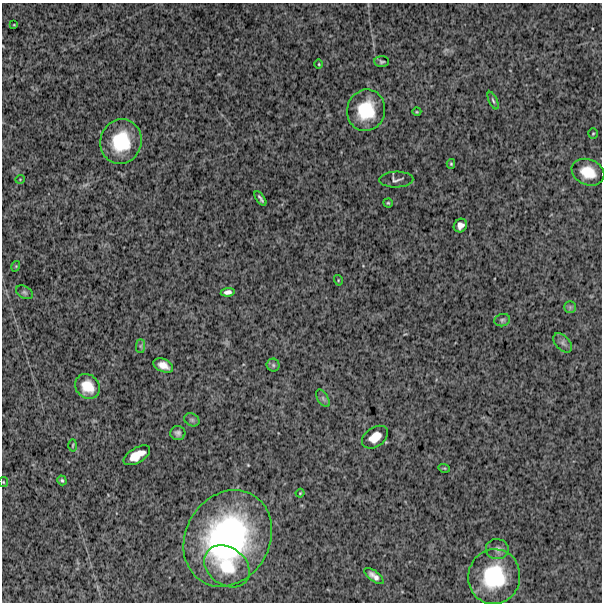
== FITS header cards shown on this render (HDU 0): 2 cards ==
NAXIS1  =                  600
NAXIS2  =                  600

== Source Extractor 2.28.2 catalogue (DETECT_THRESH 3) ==
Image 600 x 600 px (HDU 0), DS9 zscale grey, 1 PNG px = 1 image px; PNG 604 x 604 px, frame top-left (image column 1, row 600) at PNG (2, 3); each listed source drawn as its Kron ellipse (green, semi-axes under 4 px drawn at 4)
Background 1280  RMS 260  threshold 767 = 3 sigma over >= 5 px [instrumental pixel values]
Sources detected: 41; all 41 listed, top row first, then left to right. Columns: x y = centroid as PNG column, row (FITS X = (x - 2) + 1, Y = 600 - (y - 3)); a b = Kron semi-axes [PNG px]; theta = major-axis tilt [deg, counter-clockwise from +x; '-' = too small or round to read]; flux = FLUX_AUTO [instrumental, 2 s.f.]
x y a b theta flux
14 25 3 2 - 1.1e+04
382 62 7 5 -2 3.2e+04
319 64 4 3 - 1.5e+04
493 101 9 4 -66 3.3e+04
366 110 21 19 74 6.9e+05
417 112 4 3 - 1.4e+04
593 133 5 4 - 2.0e+04
121 142 22 20 76 8.5e+05
451 164 5 4 - 2.2e+04
588 172 17 12 -23 3.6e+05
20 179 5 3 - 1.3e+04
396 180 17 8 1 6.5e+04
260 198 8 3 -55 3.6e+04
388 203 4 4 - 2.0e+04
460 225 7 6 - 9.2e+04
16 266 5 3 - 1.4e+04
338 280 5 3 - 1.7e+04
24 292 9 6 -29 3.7e+04
228 292 7 4 8 6.6e+04
570 307 6 6 - 3.7e+04
502 320 8 6 17 3.9e+04
563 343 11 7 -47 6.6e+04
140 346 7 4 90 3.5e+04
163 365 10 6 -24 1.4e+05
273 365 6 6 - 3.6e+04
88 386 13 11 -45 3.0e+05
323 398 10 5 -57 4.8e+04
192 420 8 6 -27 4.1e+04
178 433 7 7 - 5.7e+04
375 437 14 9 36 2.1e+05
73 445 6 3 88 1.7e+04
137 455 15 7 31 2.5e+05
444 468 6 3 -17 1.8e+04
62 480 5 4 - 2.9e+04
3 482 5 4 - 1.8e+04
300 493 4 4 - 1.5e+04
228 538 50 42 59 4.4e+06
497 549 11 10 - 8.5e+04
227 566 25 18 -37 5.9e+05
374 576 11 5 -37 8.7e+04
494 577 27 26 - 1.2e+06
At the frame edge (FLAGS 8, measured only in part): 1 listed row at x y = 3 482